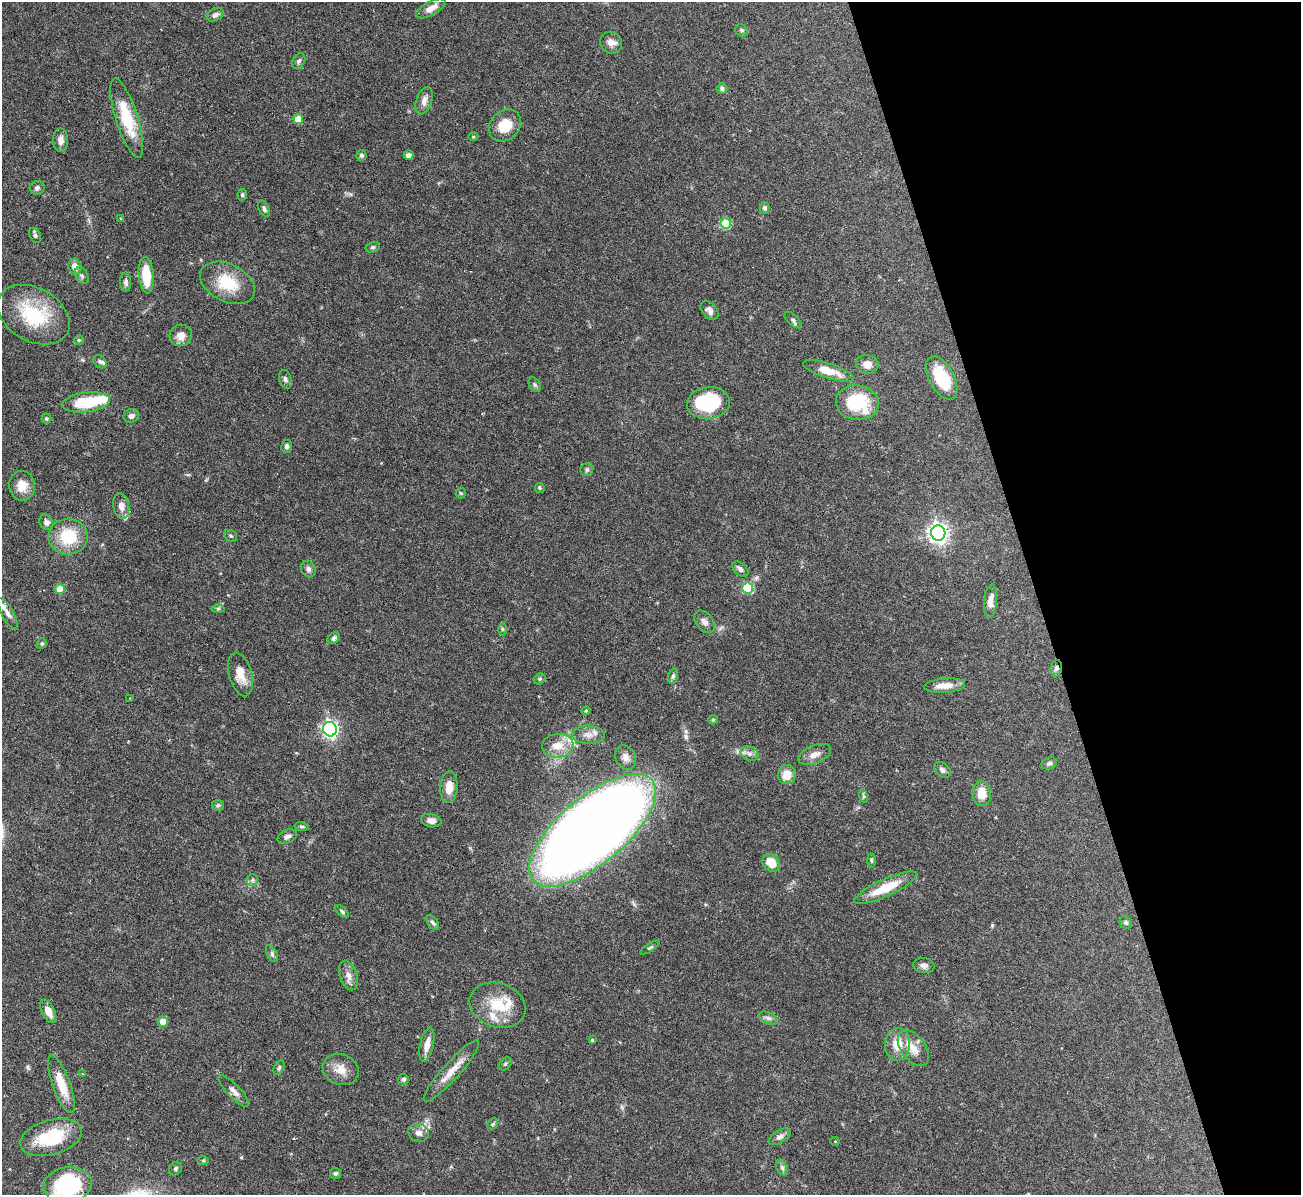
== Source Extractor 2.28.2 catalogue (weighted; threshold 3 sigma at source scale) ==
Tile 12 of 4 x 4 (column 4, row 3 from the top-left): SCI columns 3899-5197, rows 1338-2530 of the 5199 x 5182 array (HDU 1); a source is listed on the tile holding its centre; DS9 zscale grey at full resolution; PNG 1303 x 1197 px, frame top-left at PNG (2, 2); each listed source drawn as its Kron ellipse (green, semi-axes under 4 px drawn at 4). Shown black and unused: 20% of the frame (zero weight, under 3 of 6 exposures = <1% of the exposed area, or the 3 px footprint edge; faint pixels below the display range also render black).
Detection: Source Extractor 2.28.2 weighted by HDU 2 'WHT'; one run over the whole footprint, this tile lists its part. Background 0.0842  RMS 0.0032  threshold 0.0132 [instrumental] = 3 sigma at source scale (4.09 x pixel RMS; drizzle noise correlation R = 1.36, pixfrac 0.8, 0.05/0.05 arcsec/px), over >= 5 px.
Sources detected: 134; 1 inside a brighter object's white glare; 1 cosmic-ray / hot-pixel residue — neither listed nor drawn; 6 inside a brighter listed object's ellipse — not listed separately; the other 126 listed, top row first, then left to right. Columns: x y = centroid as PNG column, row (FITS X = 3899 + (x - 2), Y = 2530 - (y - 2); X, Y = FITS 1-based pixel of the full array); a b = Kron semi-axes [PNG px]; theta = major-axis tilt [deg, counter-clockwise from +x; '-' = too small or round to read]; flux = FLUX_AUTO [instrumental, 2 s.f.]
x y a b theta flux
431 8 16 7 29 2.9
215 15 9 6 24 1
741 30 6 6 - 0.6
611 43 11 10 - 2
299 61 8 6 61 0.8
722 89 5 5 - 0.83
424 101 14 8 72 2
127 118 41 11 -72 13
298 119 5 5 - 6.2
505 126 17 14 46 6.4
473 137 5 3 - 0.29
61 140 12 7 -86 2.1
361 155 5 5 - 0.75
408 155 5 4 - 1.4
37 188 7 7 - 0.9
242 195 6 4 80 0.5
765 208 5 5 - 0.68
264 209 9 5 -62 0.73
120 218 4 3 - 0.25
726 224 5 5 - 14
35 235 8 5 -62 0.68
373 247 7 5 15 0.6
75 267 8 6 -73 2.5
146 275 18 7 -85 8.4
82 276 9 6 -63 0.73
126 282 10 5 -87 0.97
227 283 29 18 -26 11
709 310 11 7 -48 1.5
34 315 39 26 -29 20
793 320 10 5 -44 0.84
181 335 11 10 - 2.9
79 340 5 4 - 0.37
100 362 7 5 -45 0.73
867 364 11 9 -15 2.2
828 371 27 7 -18 5.2
942 378 24 12 -61 14
285 379 10 6 -72 0.95
535 385 8 5 -60 0.58
86 402 24 9 6 14
708 403 21 16 7 20
857 403 21 17 -7 17
131 416 8 6 22 1.1
46 418 5 5 - 0.47
287 446 6 5 - 0.77
587 470 6 6 - 0.62
22 486 15 13 -88 4.1
540 488 5 4 - 0.37
461 493 5 5 - 0.34
121 506 13 8 -81 1.9
46 522 8 6 -56 1.2
938 533 7 7 - 160
231 536 7 5 -32 0.52
68 537 19 18 - 12
308 569 8 7 - 1.1
740 569 9 6 -41 1
748 588 5 5 - 17
60 589 5 5 - 5.7
990 601 17 6 84 2.4
218 608 6 4 1 0.44
7 613 17 6 -60 1.7
705 622 12 8 -49 1.6
502 629 6 4 -89 0.45
334 638 6 5 - 0.84
42 644 5 4 - 0.47
1056 668 8 6 82 1
240 674 22 11 -75 4.4
673 676 7 4 74 0.67
540 679 6 5 - 0.46
944 686 21 7 5 3.3
130 698 3 3 - 0.19
586 711 4 4 - 0.35
713 720 5 4 - 0.34
330 729 7 6 - 95
588 735 16 9 -2 2.5
558 746 16 12 4 5
749 754 9 7 -25 1.3
815 754 17 9 23 2.3
626 757 13 10 -62 2.1
1049 763 8 5 20 0.73
942 770 9 6 -42 1.1
787 774 9 9 - 3.7
449 787 16 8 86 3.7
982 794 12 9 -83 4.7
863 796 6 4 -72 0.44
218 805 6 5 - 0.59
431 821 10 6 -10 1.7
301 826 7 4 -6 0.46
592 830 78 33 40 580
287 837 10 6 26 1.1
871 860 7 3 -89 0.42
771 863 10 8 -45 4.5
252 880 6 5 - 0.71
886 888 34 8 25 8.5
342 912 8 4 -43 0.62
1126 922 6 6 - 0.69
433 923 8 5 -54 0.71
650 948 11 4 33 0.58
272 954 9 5 -64 0.7
924 966 10 7 -9 1.3
348 975 15 8 -72 2.1
497 1005 28 22 -18 10
48 1011 13 6 -64 2.8
768 1018 10 5 -24 0.93
163 1022 5 5 - 4
592 1040 3 3 - 0.4
898 1044 16 12 84 5.5
427 1045 17 6 78 2.9
913 1048 20 12 -53 4.1
505 1064 7 5 46 0.59
279 1068 7 5 63 0.58
341 1069 18 15 -22 3.8
451 1071 40 8 48 4.9
83 1074 4 3 - 0.28
403 1079 5 5 - 0.6
61 1084 30 8 -70 6.5
234 1091 21 6 -46 1.9
493 1124 6 4 46 0.41
419 1133 10 9 - 1.9
51 1137 32 17 16 14
780 1137 12 6 30 1.4
835 1141 5 3 - 0.23
203 1160 6 4 0 0.35
782 1167 8 5 -63 0.77
176 1169 7 6 - 0.68
335 1173 5 5 - 0.59
68 1185 24 17 10 24
Overlapping masked pixels (flux is a lower limit): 1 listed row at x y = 1056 668
Isophote crosses this tile's border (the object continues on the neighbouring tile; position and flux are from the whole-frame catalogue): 1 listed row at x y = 68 1185